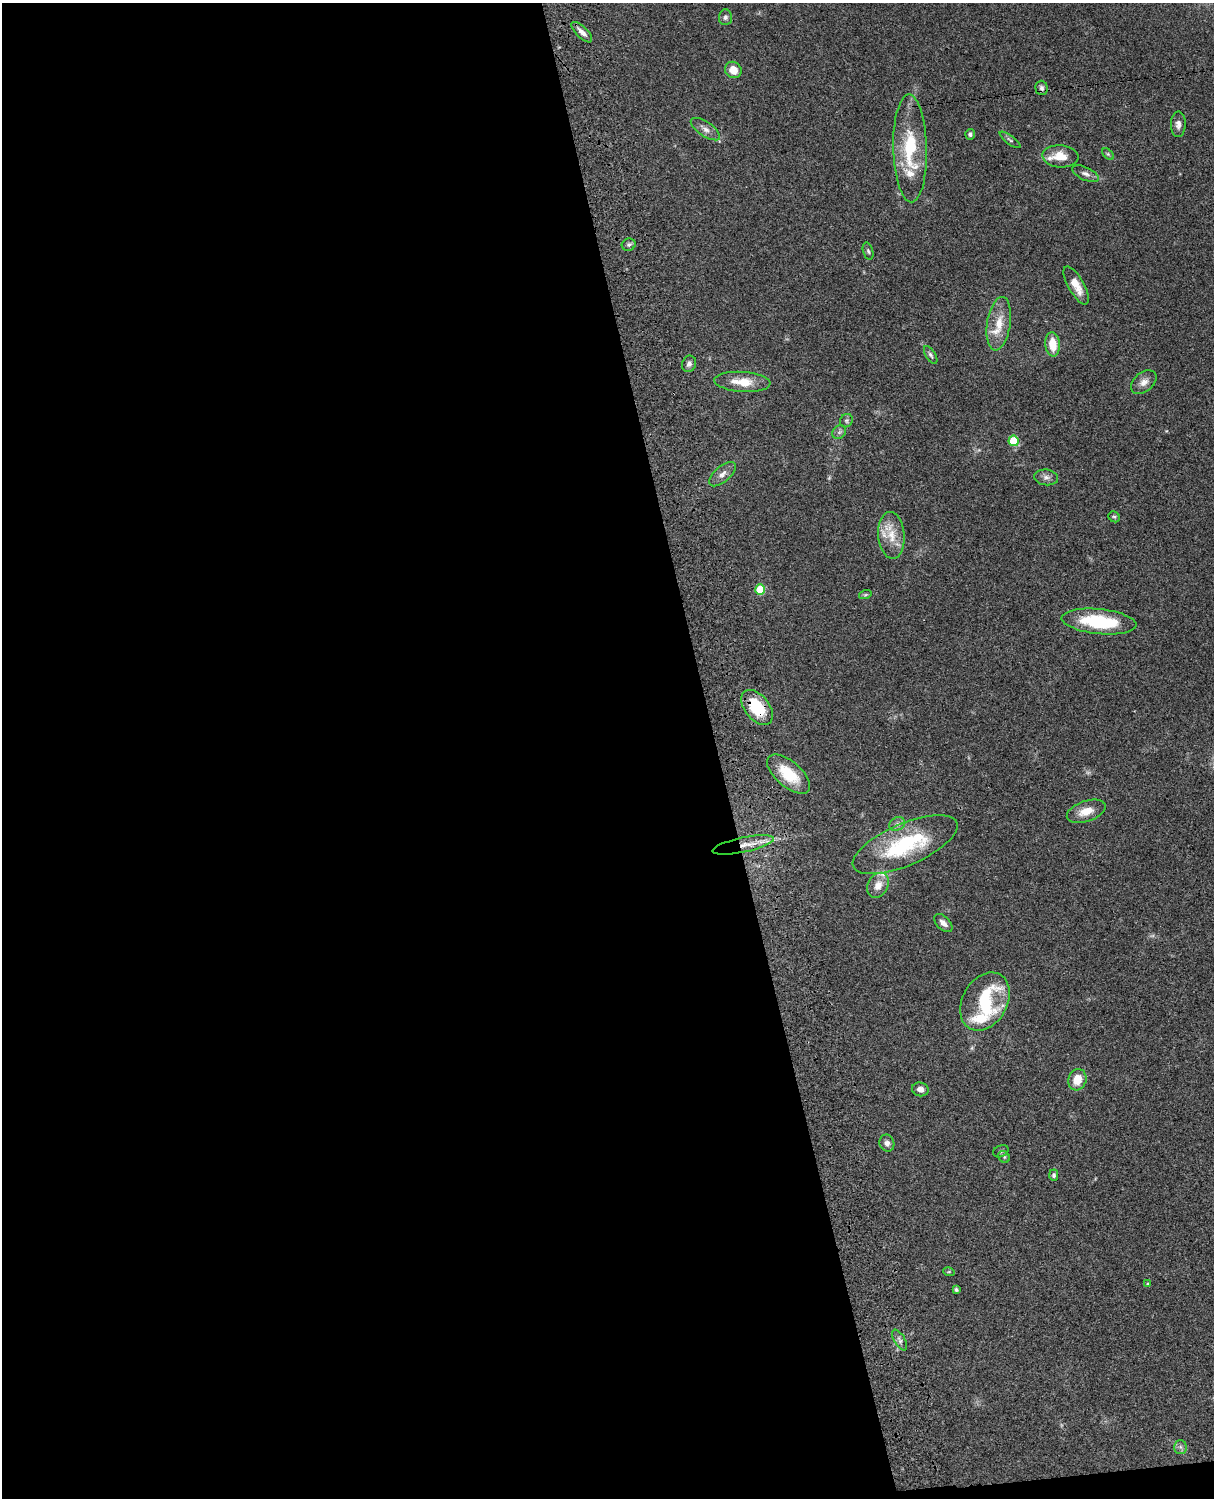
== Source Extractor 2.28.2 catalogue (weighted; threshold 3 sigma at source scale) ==
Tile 9 of 4 x 3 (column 1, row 3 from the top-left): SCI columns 121-1332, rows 277-1772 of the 5087 x 4926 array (HDU 1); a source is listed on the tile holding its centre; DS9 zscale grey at full resolution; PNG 1216 x 1500 px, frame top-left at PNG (2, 3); each listed source drawn as its Kron ellipse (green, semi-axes under 4 px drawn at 4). Shown black and unused: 60% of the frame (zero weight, under 3 of 4 exposures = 6% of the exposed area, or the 3 px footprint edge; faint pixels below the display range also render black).
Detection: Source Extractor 2.28.2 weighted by HDU 2 'WHT'; one run over the whole footprint, this tile lists its part. Background 0.104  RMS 0.0065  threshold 0.0293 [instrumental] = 3 sigma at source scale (4.5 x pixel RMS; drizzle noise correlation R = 1.50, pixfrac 1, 0.05/0.05 arcsec/px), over >= 5 px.
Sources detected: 59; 2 too faint to see at this stretch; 1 inside a brighter object's white glare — neither listed nor drawn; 5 inside a brighter listed object's ellipse — not listed separately; the other 51 listed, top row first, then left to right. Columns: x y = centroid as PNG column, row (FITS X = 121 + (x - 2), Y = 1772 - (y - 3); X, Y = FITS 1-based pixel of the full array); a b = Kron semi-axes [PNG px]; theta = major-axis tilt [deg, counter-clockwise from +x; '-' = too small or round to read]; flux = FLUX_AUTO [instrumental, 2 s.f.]
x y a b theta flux
725 17 8 6 86 1.9
582 32 13 5 -44 3.9
733 70 8 8 - 8.1
1041 88 7 6 - 1.9
1178 124 13 7 89 3.4
705 129 17 7 -34 3.8
970 134 5 5 - 1.4
1010 140 12 3 -37 1.3
910 148 54 17 -89 38
1108 154 7 4 -45 0.96
1060 156 18 11 -4 9.6
1085 174 14 6 -25 2.8
629 245 7 6 - 1.4
868 251 9 5 -74 1.2
1076 285 21 8 -60 8.6
999 324 27 11 81 13
1053 344 12 7 -84 11
931 355 10 5 -60 1.5
689 364 8 7 - 2
742 382 28 10 -4 12
1144 382 14 9 40 4.3
846 421 7 6 - 1.4
839 432 7 6 - 1.7
1014 441 5 5 - 25
722 474 16 7 41 4
1046 477 12 8 -7 2.9
1114 517 6 5 - 1
891 535 23 13 -85 12
760 590 5 5 - 25
865 595 6 4 18 0.9
1099 621 37 12 -6 38
757 708 20 12 -51 26
789 774 26 12 -41 19
1086 811 20 10 19 9
897 824 8 6 27 2.1
743 845 31 7 12 11
905 845 56 21 23 57
878 885 13 10 61 6.1
943 923 11 6 -44 3.4
985 1001 31 22 60 43
1077 1080 11 9 72 10
920 1089 8 7 - 3.3
887 1143 9 7 -70 2.7
1001 1151 8 5 22 1.3
1004 1157 6 5 - 1
1054 1175 6 4 -88 1.2
949 1272 5 3 - 0.6
1148 1284 4 3 - 0.6
956 1289 4 4 - 1.3
900 1340 11 5 -59 2.2
1180 1447 7 6 - 1.8
Overlapping masked pixels (flux is a lower limit): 2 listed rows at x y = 757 708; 743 845